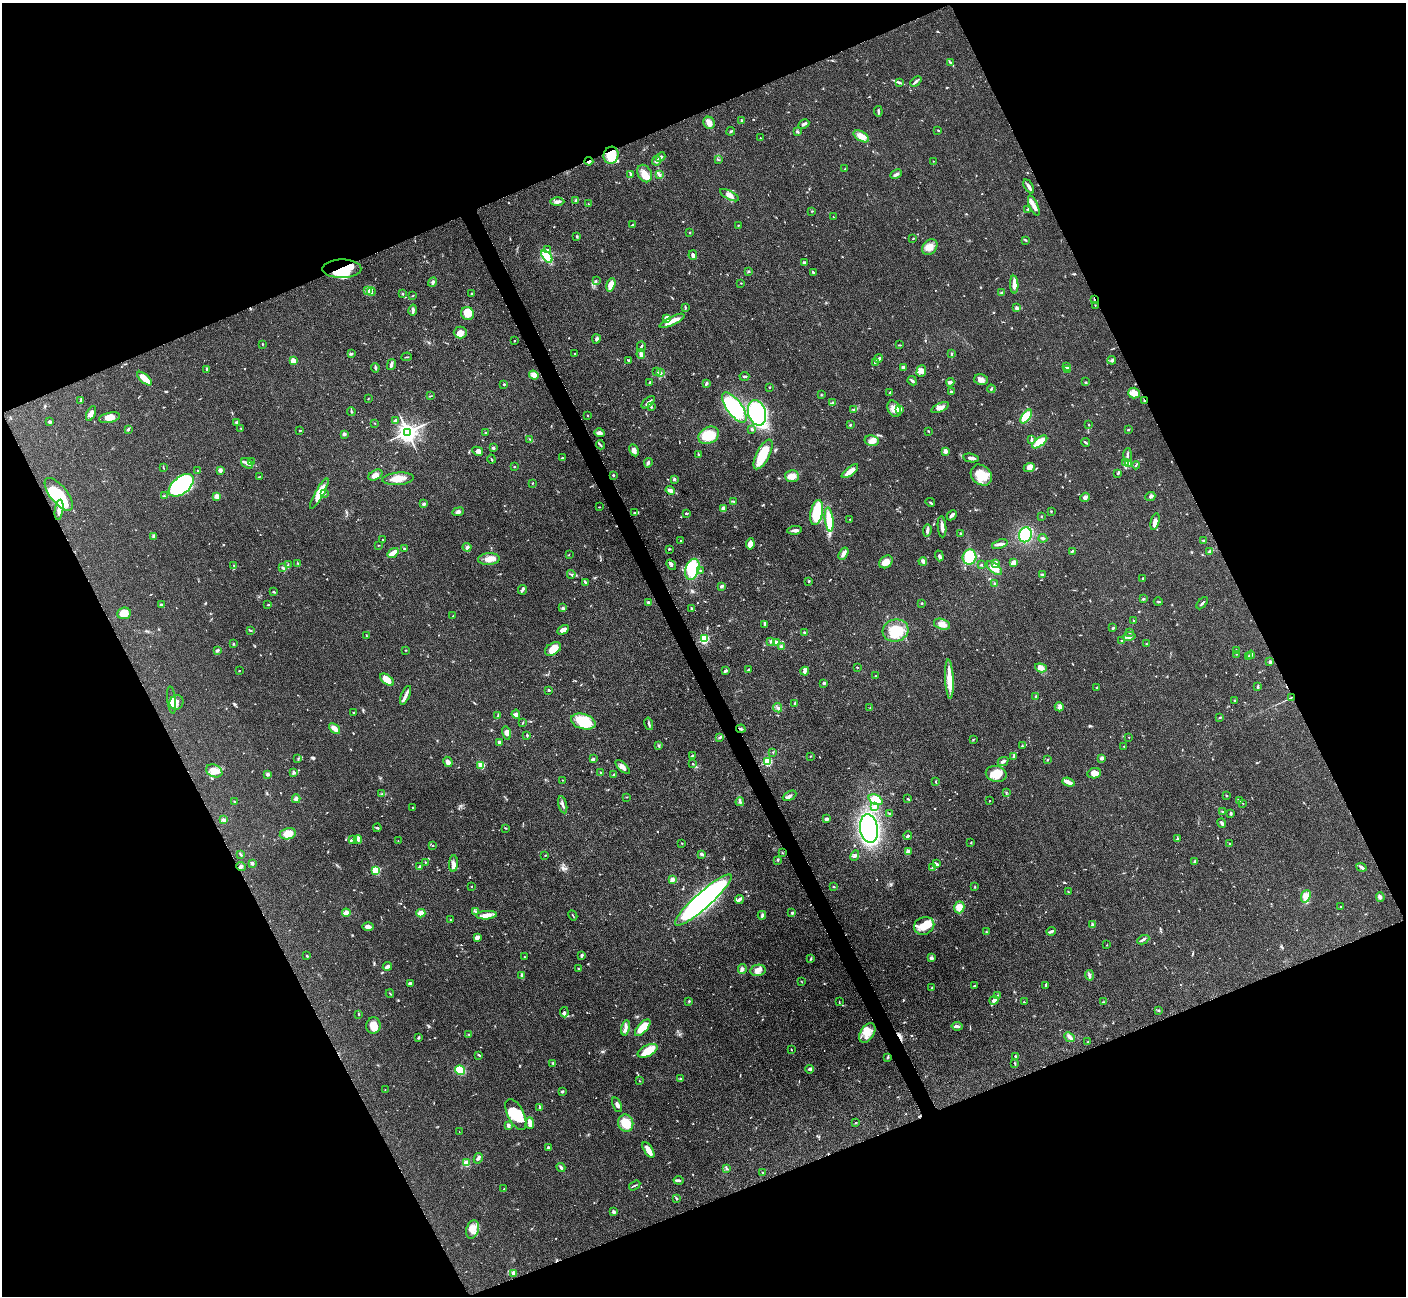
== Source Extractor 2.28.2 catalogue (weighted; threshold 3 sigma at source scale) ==
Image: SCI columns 18-5630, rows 299-5473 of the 5647 x 5638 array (HDU 1 of 3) = the unmasked area's bounding box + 8 px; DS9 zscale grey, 4 x 4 block average (1 PNG px = mean of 4 x 4 image px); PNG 1408 x 1298 px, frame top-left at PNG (2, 3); each listed source drawn as its Kron ellipse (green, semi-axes under 4 px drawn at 4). Shown black and unused: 44% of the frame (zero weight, under 3 of 4 exposures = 2% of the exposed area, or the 3 px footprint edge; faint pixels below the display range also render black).
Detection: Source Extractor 2.28.2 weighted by HDU 2 'WHT'. Background 0.0833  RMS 0.0058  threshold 0.026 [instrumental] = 3 sigma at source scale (4.5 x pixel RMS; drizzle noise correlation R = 1.50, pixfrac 1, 0.05/0.05 arcsec/px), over >= 5 px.
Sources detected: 780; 5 inside a brighter object's white glare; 4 cosmic-ray / hot-pixel residue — neither listed nor drawn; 10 coinciding with a brighter row at this scale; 56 inside a brighter listed object's ellipse — not listed separately; of the other 705, all 500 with FLUX_AUTO >= 1.55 (the completeness limit of this list) listed and drawn (205 fainter detections not listed), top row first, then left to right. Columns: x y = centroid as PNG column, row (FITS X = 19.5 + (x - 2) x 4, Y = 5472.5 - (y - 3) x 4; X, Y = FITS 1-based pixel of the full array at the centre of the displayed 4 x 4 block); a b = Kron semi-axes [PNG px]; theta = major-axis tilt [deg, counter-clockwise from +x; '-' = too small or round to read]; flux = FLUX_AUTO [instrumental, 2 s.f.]
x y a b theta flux
951 63 4 2 - 5.5
916 81 6 2 42 6.9
899 83 3 2 - 3.4
878 111 5 2 - 5.2
742 121 3 2 - 3.3
709 123 6 5 - 20
804 124 6 3 27 7.3
938 130 3 2 - 2.4
731 131 4 2 - 3.7
797 132 3 2 - 4.1
861 136 8 5 -31 32
760 138 2 2 - 1.6
611 155 8 7 - 74
661 157 5 3 - 9.2
718 160 2 2 - 1.8
589 161 4 2 - 7.2
656 161 5 3 - 9.8
933 161 2 2 - 2.7
845 169 2 2 - 1.7
645 174 9 7 -63 38
659 174 3 2 - 5.3
896 174 6 2 26 9.5
631 175 2 2 - 3.4
1029 186 8 3 -60 11
729 195 10 3 -28 16
576 200 3 3 - 5.5
557 202 7 3 -1 13
588 204 2 2 - 1.7
1034 206 11 3 -66 24
1028 209 3 2 - 2.2
812 211 3 2 - 1.6
833 217 3 2 - 1.6
632 225 3 2 - 2.7
738 225 3 2 - 1.8
690 232 2 2 - 7.9
577 236 3 2 - 3.6
913 239 2 2 - 2.3
1026 240 3 2 - 2.8
930 247 9 6 47 26
547 250 3 2 - 3.3
693 255 5 3 - 11
547 256 7 3 -53 120
804 263 2 2 - 24
342 269 19 9 0 99
748 271 2 2 - 4.4
813 273 4 2 - 3.7
596 280 2 2 - 2.7
432 282 5 3 - 6.7
741 283 2 2 - 1.8
611 285 7 4 74 34
1014 285 9 3 -88 25
368 290 4 2 - 4.3
371 292 4 2 - 5.8
1001 293 2 2 - 2.6
403 294 2 2 - 3.8
472 294 3 2 - 2.1
413 295 2 2 - 1.9
1094 299 3 2 - 3.3
1095 305 2 2 - 2.9
685 307 4 2 - 3.5
1017 308 2 2 - 33
413 310 6 3 78 7.8
468 313 7 6 - 44
667 318 4 3 - 24
672 321 13 3 26 31
460 332 6 6 - 24
596 339 4 3 - 6.1
514 341 2 2 - 2.3
262 344 2 2 - 3.1
899 345 4 2 - 2.4
641 347 5 2 - 4.8
575 353 2 2 - 1.9
351 354 2 2 - 2.2
641 354 5 3 - 9
951 354 2 2 - 3.7
407 357 5 2 - 2.8
879 358 4 2 - 10
628 360 4 2 - 2.8
1112 360 4 2 - 4.5
293 361 3 2 - 34
875 362 2 2 - 3.4
391 364 5 3 - 11
903 367 4 3 - 8.5
1067 367 3 2 - 19
375 368 5 2 - 5
1067 369 2 2 - 7
206 370 3 2 - 2.9
921 371 6 4 72 17
657 372 2 2 - 2.2
660 373 3 2 - 3.7
534 375 5 4 - 21
744 376 5 2 - 4.7
145 379 9 3 -42 60
981 380 7 5 -14 18
912 381 5 2 - 7.1
650 382 3 2 - 3.6
950 382 4 3 - 12
1085 382 2 2 - 1.9
706 383 3 2 - 10
504 384 2 2 - 3.5
770 387 2 2 - 8.4
991 389 4 2 - 4.3
951 392 2 2 - 5.2
890 393 4 2 - 4.9
1134 393 6 5 - 34
821 395 2 2 - 1.7
430 396 2 2 - 2.1
368 399 2 2 - 2
1144 400 3 2 - 4.2
81 401 3 2 - 2.9
648 402 8 3 39 11
833 403 3 3 - 6.1
651 407 3 2 - 3.1
940 407 9 3 24 17
734 408 18 7 -53 360
853 409 4 2 - 3.2
894 409 9 6 -62 28
899 409 2 2 - 100
351 411 4 2 - 3.5
91 413 8 4 64 16
757 413 13 8 -75 370
588 416 2 2 - 2.7
1026 416 8 4 53 67
110 418 11 5 12 28
395 421 4 3 - 7.9
49 422 2 2 - 25
236 422 3 3 - 6
375 423 2 2 - 1.9
850 425 3 2 - 3.6
1089 425 2 2 - 2
241 428 2 2 - 1.8
128 429 3 2 - 7.2
752 429 2 2 - 4.6
300 430 3 2 - 2.6
1128 430 2 2 - 3.2
928 431 2 2 - 2.3
407 432 3 3 - 2600
485 433 2 2 - 3.4
599 433 5 3 - 13
344 434 3 3 - 8.6
709 435 11 8 27 85
529 439 3 2 - 2.5
1031 440 4 2 - 6.6
872 441 7 5 -11 18
1040 442 9 4 36 63
1086 442 4 2 - 3.9
600 445 4 2 - 4.3
493 448 3 2 - 6.8
634 450 6 4 -63 16
478 451 5 4 - 10
945 451 2 2 - 63
763 454 16 6 63 100
698 455 2 2 - 2.6
1127 455 7 2 87 6.4
562 458 2 2 - 5
971 458 8 2 -10 11
492 459 4 2 - 3.2
251 462 3 2 - 2.6
1125 462 2 2 - 3.4
247 463 6 4 -36 13
648 463 5 3 - 6.7
1129 464 2 2 - 66
1136 465 4 2 - 3.5
163 467 3 2 - 2
514 467 2 2 - 2.9
1029 467 6 4 21 18
220 470 2 2 - 49
198 471 2 2 - 1.9
850 471 10 3 38 38
1118 474 2 2 - 2.5
375 475 8 4 28 18
613 475 2 2 - 4.6
981 475 11 9 -44 52
792 476 7 6 - 28
259 477 3 2 - 1.8
398 479 16 6 5 40
674 479 2 2 - 27
532 483 2 2 - 2.3
181 485 14 8 39 220
670 490 5 3 - 16
59 494 20 8 -52 160
319 494 17 4 61 66
324 494 2 2 - 1.8
164 496 2 2 - 2.9
217 496 3 3 - 22
1085 497 5 3 - 7.9
1150 497 5 3 - 7.8
734 501 2 2 - 2.8
930 502 5 2 - 4.3
424 504 3 2 - 8.3
599 507 3 2 - 1.9
723 509 4 2 - 27
59 510 10 3 82 25
1051 511 2 2 - 2
458 512 6 4 24 10
817 512 13 6 77 140
634 513 4 2 - 3.7
687 513 2 2 - 3.7
952 515 5 2 - 15
1041 516 2 2 - 2
850 519 2 2 - 1.6
829 520 12 4 -83 90
1155 522 8 3 76 17
942 527 10 3 -85 16
795 530 7 3 6 9.4
927 530 6 2 85 9.7
960 533 2 2 - 3.4
1025 535 7 6 - 130
154 536 3 3 - 8.9
1043 538 4 2 - 7.9
383 540 2 2 - 1.9
681 541 2 2 - 2.3
1204 541 3 2 - 2.2
750 544 6 4 80 27
1000 544 8 3 18 10
378 545 2 2 - 1.6
467 547 4 2 - 5.5
404 549 3 2 - 4.9
669 549 2 2 - 3.9
1072 551 3 2 - 3.2
1209 552 2 2 - 2.3
393 553 6 3 35 22
569 554 3 2 - 1.7
843 554 6 3 59 13
939 556 5 2 - 8.7
969 557 7 7 - 160
489 559 11 6 2 27
923 561 4 3 - 7.9
886 562 7 5 39 28
298 563 2 2 - 2.1
996 563 3 3 - 8.2
1014 563 3 3 - 22
288 564 4 2 - 2.7
234 565 2 2 - 2.1
671 565 5 3 - 5.1
981 565 3 2 - 3.1
283 568 3 3 - 4
994 568 9 4 -40 34
692 569 11 6 70 150
701 571 2 2 - 5.8
571 574 4 2 - 4.4
1043 575 3 3 - 7.4
1143 579 2 2 - 4.7
809 581 2 2 - 5.2
585 583 3 2 - 4.7
995 584 3 2 - 4.7
722 586 3 2 - 8.5
523 590 5 2 - 5.4
274 592 3 2 - 3.5
1143 599 3 2 - 4.3
648 602 2 2 - 3.6
1158 602 4 2 - 3.3
922 603 2 2 - 11
1202 603 7 2 49 6.7
161 605 4 3 - 4.2
268 605 2 2 - 3
562 608 3 2 - 2.2
691 608 2 2 - 8.3
124 613 7 5 7 38
453 616 4 2 - 3.2
1134 621 2 2 - 2.7
942 624 8 5 -17 20
765 625 3 3 - 5.1
1113 628 3 2 - 3
250 630 3 2 - 2.8
563 630 6 3 29 18
895 630 13 11 15 91
804 633 3 2 - 3
1129 633 2 2 - 2.8
366 636 3 2 - 1.9
1129 636 6 3 9 9
704 639 2 2 - 400
771 641 3 2 - 5.1
1122 641 3 2 - 2.6
776 642 4 3 - 18
233 644 2 2 - 3.6
1146 644 2 2 - 1.9
781 647 2 2 - 20
553 649 9 5 31 40
406 650 2 2 - 1.7
1236 650 3 2 - 2.6
217 651 3 2 - 8.5
1236 654 2 2 - 2.2
1251 655 4 3 - 9.4
1248 657 2 2 - 9.8
1270 662 2 2 - 20
857 667 3 2 - 1.8
1041 668 6 3 -18 24
749 669 3 2 - 2.6
239 671 2 2 - 1.7
725 671 4 2 - 5.1
805 671 4 3 - 7.5
875 676 2 2 - 2.6
949 679 20 4 -87 57
387 680 8 4 -40 38
824 683 3 2 - 6.7
1096 687 3 2 - 2
1257 687 2 2 - 4
548 690 3 2 - 3
406 695 10 3 66 15
1036 697 3 2 - 4
1291 697 3 2 - 2.9
172 700 13 3 -83 18
1235 700 2 2 - 3.3
176 702 7 7 - 18
795 703 2 2 - 16
1059 707 4 2 - 5.2
778 708 5 2 - 5.5
870 708 3 2 - 2
354 713 2 2 - 5
516 714 4 3 - 8
498 716 3 2 - 2.5
1220 718 3 2 - 2.1
583 722 12 7 -16 130
523 723 4 2 - 2
649 724 6 2 -76 6.3
334 728 6 4 -43 20
741 729 5 2 - 6.1
507 733 7 4 -74 15
527 735 2 2 - 2.6
720 737 3 2 - 4.9
1129 737 2 2 - 1.6
974 739 3 2 - 2.2
499 742 3 3 - 7.3
658 746 4 2 - 3.8
1022 746 2 2 - 1.9
1124 746 2 2 - 2.4
773 752 2 2 - 1.9
692 756 3 2 - 3.2
810 756 2 2 - 1.6
1013 757 3 2 - 2.1
298 758 2 2 - 2.5
1102 758 2 2 - 14
593 759 2 2 - 17
1048 760 3 2 - 2.7
1003 761 5 2 - 11
448 762 5 3 - 15
768 762 2 2 - 250
692 764 2 2 - 3
481 765 2 2 - 160
623 767 9 4 -45 13
214 771 8 6 -24 29
294 773 3 2 - 3.8
601 773 3 2 - 3.9
1094 773 7 5 12 22
268 774 4 3 - 6.5
614 774 3 2 - 3.5
996 774 10 7 -13 47
562 780 2 2 - 1.6
936 781 2 2 - 2.4
1068 782 6 4 -19 12
1006 792 3 2 - 2.3
382 794 2 2 - 1.7
790 796 7 2 28 9.5
1227 796 2 2 - 2.4
627 797 2 2 - 1.9
296 799 4 3 - 8.7
908 799 3 2 - 3.3
876 800 7 5 -25 74
234 801 2 2 - 2.2
989 801 2 2 - 1.6
1240 801 3 2 - 2.5
740 802 4 2 - 4
1243 803 3 2 - 1.7
563 805 9 2 -76 8.5
413 807 2 2 - 1.8
875 807 3 3 - 5.8
1222 811 2 2 - 2.8
1231 813 3 2 - 6.5
889 814 3 2 - 2
826 819 3 3 - 8.1
223 820 2 2 - 12
1222 823 5 2 - 8.3
377 828 4 2 - 4.4
506 828 3 2 - 2.5
869 829 14 9 -81 630
288 834 8 5 12 48
908 836 4 2 - 4.8
352 839 4 2 - 5.5
358 839 4 2 - 7.9
1177 839 4 2 - 5.5
398 841 2 2 - 1.8
682 843 2 2 - 2
971 843 2 2 - 2.6
1229 843 2 2 - 2.2
433 846 2 2 - 1.8
908 852 2 2 - 56
782 853 2 2 - 1.6
241 854 4 2 - 3.6
702 854 4 2 - 8
545 855 2 2 - 2
855 856 5 2 - 5.6
778 860 3 2 - 3
425 862 2 2 - 1.9
1195 862 2 2 - 7
252 863 2 2 - 30
454 864 8 4 87 14
936 864 4 3 - 5.6
419 866 4 2 - 4.9
241 867 4 3 - 6
933 867 2 2 - 2.2
1361 867 5 3 - 9.1
376 871 2 2 - 290
672 880 4 3 - 10
471 886 2 2 - 2.2
833 887 2 2 - 3.2
975 887 3 2 - 2.6
1068 892 3 2 - 2.1
1306 896 6 4 68 28
1380 897 4 3 - 8.3
739 899 4 3 - 8.6
703 900 37 8 42 1100
959 907 6 5 - 42
1341 907 2 2 - 1.7
476 912 2 2 - 3.7
346 913 4 3 - 23
421 913 4 3 - 36
792 913 2 2 - 15
487 915 10 4 4 25
573 915 5 2 - 2.8
762 915 4 2 - 6.2
450 920 2 2 - 1.8
1092 925 4 2 - 8.3
924 926 10 8 22 43
368 927 6 3 -1 13
1051 931 5 2 - 11
986 932 2 2 - 2.6
477 937 3 3 - 15
1143 940 6 2 26 7.3
1107 945 2 2 - 1.6
582 955 4 3 - 5.3
307 956 2 2 - 4.7
524 957 2 2 - 2.7
811 958 2 2 - 2.2
931 958 3 2 - 11
387 966 5 2 - 15
578 969 3 2 - 3.9
742 969 5 3 - 9.3
758 970 8 5 9 19
521 975 4 2 - 3.6
1090 975 5 2 - 5.5
802 982 3 2 - 1.8
410 983 3 2 - 11
1046 985 4 2 - 4
974 986 2 2 - 3.3
932 988 2 2 - 3
390 993 4 2 - 2.2
997 995 2 2 - 2
994 1000 4 2 - 12
689 1001 3 2 - 3.2
839 1002 4 2 - 2.2
1024 1002 2 2 - 1.8
1103 1002 3 2 - 2.5
1159 1010 2 2 - 2.7
564 1012 5 2 - 6.5
358 1014 3 2 - 1.8
373 1026 8 7 - 32
957 1026 5 3 - 10
626 1028 8 3 77 13
643 1028 10 5 48 57
867 1033 11 6 58 35
469 1035 2 2 - 2
1070 1037 6 3 -40 8.5
418 1038 3 2 - 4.3
1088 1042 2 2 - 2.5
791 1049 3 2 - 1.9
648 1051 11 5 27 57
479 1055 4 2 - 4.1
1016 1056 3 2 - 3.9
887 1058 3 2 - 3
553 1063 2 2 - 3.2
1015 1063 3 2 - 2.6
809 1069 4 2 - 4.8
460 1070 5 4 - 81
680 1079 3 2 - 2.7
639 1081 2 2 - 1.8
385 1090 2 2 - 1.6
562 1092 4 2 - 3.6
617 1105 8 3 -70 11
540 1107 4 2 - 5.5
516 1114 17 8 -63 110
530 1123 6 3 -87 25
626 1123 8 7 - 66
856 1123 2 2 - 3.5
508 1125 2 2 - 43
459 1132 2 2 - 1.5
548 1147 2 2 - 14
648 1150 9 3 -58 39
478 1158 5 2 - 6.2
466 1163 4 3 - 33
561 1168 4 3 - 8
726 1168 3 2 - 3.1
762 1172 2 2 - 2.6
678 1180 5 2 - 7.1
635 1185 6 2 32 4.1
504 1189 2 2 - 1.6
676 1199 3 2 - 3.7
613 1212 3 2 - 7.4
473 1229 9 6 75 27
514 1273 4 3 - 14
Overlapping masked pixels (flux is a lower limit): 8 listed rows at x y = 611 155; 589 161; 342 269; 1094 299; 1144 400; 59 494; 1291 697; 741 729
Diffuse or blended objects may show on this block-average render without a row.